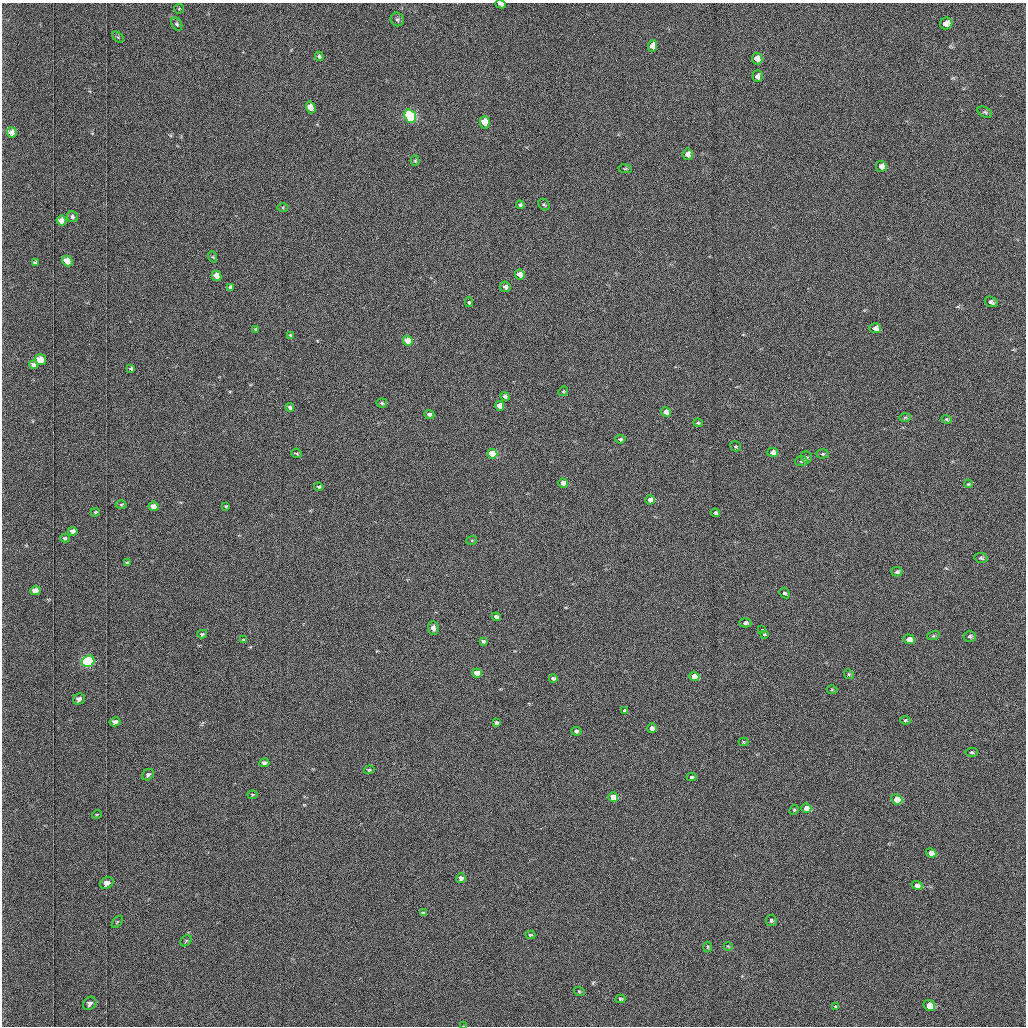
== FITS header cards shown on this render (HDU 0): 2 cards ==
NAXIS1  =                 1024 /fastest changing axis
NAXIS2  =                 1024 /next to fastest changing axis

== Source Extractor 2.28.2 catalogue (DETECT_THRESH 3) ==
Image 1024 x 1024 px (HDU 0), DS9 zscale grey, 1 PNG px = 1 image px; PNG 1028 x 1028 px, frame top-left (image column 1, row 1024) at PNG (2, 3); each listed source drawn as its Kron ellipse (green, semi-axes under 4 px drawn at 4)
Background 1030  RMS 5.2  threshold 15.5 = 3 sigma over >= 5 px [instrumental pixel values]
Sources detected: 128; all 128 listed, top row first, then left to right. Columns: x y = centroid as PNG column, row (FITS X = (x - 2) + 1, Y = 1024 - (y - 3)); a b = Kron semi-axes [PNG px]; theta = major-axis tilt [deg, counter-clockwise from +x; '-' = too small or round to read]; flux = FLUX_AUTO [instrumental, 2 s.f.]
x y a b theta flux
501 4 5 4 - 1200
179 9 5 4 - 360
397 19 7 6 - 840
177 24 7 5 -61 680
946 24 6 6 - 2500
118 37 7 4 -44 430
652 46 6 4 86 1700
319 56 5 3 - 550
757 59 6 5 - 2500
758 76 6 5 - 1200
311 107 6 4 -72 3500
985 112 8 5 -25 630
410 116 7 5 -71 73000
485 122 6 5 - 6400
12 132 5 4 - 1200
688 154 5 5 - 2000
415 160 5 4 - 370
881 166 5 5 - 1800
625 169 7 3 -7 390
520 205 4 4 - 710
544 205 6 5 - 470
283 208 5 4 - 330
72 217 6 5 - 750
62 221 5 5 - 1600
213 257 6 3 -72 300
67 261 5 5 - 3200
35 263 4 3 - 560
520 275 5 4 - 3600
216 276 5 4 - 2800
230 287 4 3 - 720
505 287 5 5 - 1100
469 302 5 4 - 450
991 302 7 5 -24 860
875 328 6 5 - 2200
255 329 4 3 - 330
290 335 4 3 - 340
408 341 5 4 - 9700
40 360 5 5 - 4300
34 365 4 4 - 1000
131 369 3 3 - 420
563 391 5 4 - 390
505 396 5 4 - 1700
382 403 5 4 - 490
499 406 5 4 - 4000
290 407 4 4 - 670
666 412 5 4 - 2800
429 415 5 4 - 1100
905 417 6 4 3 420
947 419 5 4 - 460
698 423 5 4 - 490
620 439 5 4 - 660
736 446 6 5 - 440
773 452 5 4 - 2600
297 453 5 4 - 500
492 454 5 4 - 12000
822 454 6 4 3 540
806 457 6 5 - 580
801 461 6 5 - 670
563 483 5 4 - 4300
968 484 4 3 - 350
319 487 5 3 - 450
650 500 5 4 - 2900
121 504 5 3 - 310
153 506 5 4 - 2600
226 506 3 2 - 330
95 512 5 3 - 370
715 513 4 3 - 1000
73 531 5 4 - 1300
65 538 4 4 - 480
472 540 5 3 - 360
981 558 7 5 -9 700
127 562 4 3 - 470
897 572 6 4 14 670
35 590 5 4 - 2000
784 593 6 4 -43 680
496 617 4 4 - 1600
745 623 6 4 2 970
433 628 7 5 -88 1300
762 629 3 2 - 420
202 634 5 4 - 560
764 634 3 3 - 1000
933 636 6 4 17 370
970 636 6 5 - 900
909 639 6 5 - 2800
244 640 4 3 - 590
483 641 4 3 - 540
88 661 6 5 - 65000
477 673 5 4 - 5700
849 674 5 4 - 420
694 677 5 4 - 6500
553 678 4 3 - 790
832 690 5 3 - 390
79 699 6 5 - 1500
624 710 3 3 - 1800
905 720 5 4 - 480
115 722 5 4 - 1600
496 723 4 3 - 680
652 728 5 4 - 1700
576 731 5 4 - 680
744 742 5 4 - 360
972 752 6 4 2 450
264 763 5 4 - 1400
369 770 5 3 - 510
148 775 6 5 - 840
691 777 5 4 - 500
252 795 5 3 - 350
613 797 5 5 - 5700
897 799 5 5 - 8000
806 808 5 4 - 3100
794 810 5 4 - 450
97 814 5 3 - 300
931 853 5 4 - 2000
461 878 5 4 - 1500
107 883 7 5 36 2500
917 885 5 4 - 1100
423 913 3 3 - 440
771 920 5 5 - 630
117 922 7 3 53 380
530 935 5 4 - 440
186 941 6 5 - 560
728 946 4 2 - 260
708 947 5 3 - 310
579 991 5 3 - 310
620 999 5 4 - 460
90 1003 7 6 - 1200
929 1005 6 5 - 6300
835 1006 3 3 - 910
463 1026 4 2 - 240
At the frame edge (FLAGS 8, measured only in part): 2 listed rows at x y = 501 4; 463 1026

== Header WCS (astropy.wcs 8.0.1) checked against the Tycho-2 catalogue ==
Header WCS as astropy/WCSLIB reads it (applying the file's SIP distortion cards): RA---TAN-SIP/DEC--TAN-SIP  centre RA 20:12:46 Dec +27:28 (303.19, +27.47 deg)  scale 1.67 arcsec/px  FOV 28.5' x 28.6'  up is -179 deg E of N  parity flipped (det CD > 0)
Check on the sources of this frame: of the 60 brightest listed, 38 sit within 2.5 arcsec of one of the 40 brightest Tycho-2 stars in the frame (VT <= 12.87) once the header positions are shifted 0.18 arcsec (0.18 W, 0.01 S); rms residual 0.92 arcsec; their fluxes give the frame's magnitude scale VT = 20.28 - 2.5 log10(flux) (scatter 0.18 mag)
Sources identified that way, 38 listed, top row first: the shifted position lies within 2.5 arcsec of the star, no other Tycho-2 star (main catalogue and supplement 1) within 5.0 arcsec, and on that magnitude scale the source's flux lands within +1.5 / -3 mag of the star's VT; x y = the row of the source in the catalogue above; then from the Tycho-2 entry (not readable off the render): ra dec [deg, ICRS J2000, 3 dp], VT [Tycho-2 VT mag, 2 dp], TYC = Tycho-2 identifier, HIP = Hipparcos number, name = IAU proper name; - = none
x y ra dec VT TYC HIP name
501 4 303.196 +27.232 12.51 2162-316-1 - -
946 24 302.964 +27.244 11.47 2162-305-1 - -
652 46 303.117 +27.253 12.43 2162-534-1 - -
757 59 303.063 +27.260 11.77 2162-168-1 - -
758 76 303.063 +27.268 12.37 2162-104-1 - -
410 116 303.244 +27.284 7.77 2162-911-1 99617 -
485 122 303.205 +27.288 10.96 2162-574-1 - -
688 154 303.100 +27.304 12.04 2162-191-1 - -
881 166 302.998 +27.310 11.87 2162-1141-1 - -
520 275 303.188 +27.359 11.28 2162-438-1 - -
216 276 303.346 +27.357 11.18 2162-815-1 - -
875 328 303.003 +27.385 11.68 2162-28-1 - -
408 341 303.247 +27.389 10.36 2162-304-1 - -
40 360 303.439 +27.395 11.22 2162-22-1 - -
505 396 303.197 +27.415 12.31 2162-926-1 - -
499 406 303.199 +27.420 11.61 2162-663-1 - -
666 412 303.113 +27.423 11.81 2162-915-1 - -
773 452 303.057 +27.443 11.74 2162-224-1 - -
492 454 303.203 +27.442 10.51 2162-192-1 - -
563 483 303.167 +27.456 11.12 2162-238-1 - -
650 500 303.121 +27.464 11.89 2162-846-1 - -
153 506 303.381 +27.464 11.81 2162-182-1 - -
35 590 303.444 +27.502 11.86 2162-14-1 - -
496 617 303.203 +27.517 12.32 2162-421-1 - -
970 636 302.955 +27.529 12.36 2162-118-1 - -
909 639 302.987 +27.530 11.87 2162-1209-1 - -
88 661 303.416 +27.535 8.19 2162-1449-1 99677 -
477 673 303.213 +27.543 10.91 2162-390-1 - -
694 677 303.099 +27.546 10.75 2162-1213-1 - -
652 728 303.122 +27.570 12.73 2162-145-1 - -
613 797 303.143 +27.602 11.15 2162-647-1 - -
897 799 302.994 +27.604 10.48 2162-302-1 - -
806 808 303.041 +27.608 11.35 2162-1393-1 - -
931 853 302.977 +27.629 11.59 2162-1475-1 - -
461 878 303.223 +27.638 12.23 2162-1405-1 - -
107 883 303.408 +27.638 11.76 2162-1329-1 - -
917 885 302.984 +27.645 12.87 2162-1559-1 - -
929 1005 302.978 +27.700 10.97 2162-1463-1 - -